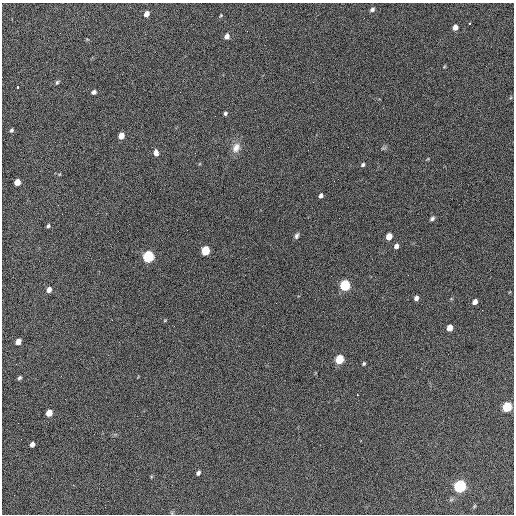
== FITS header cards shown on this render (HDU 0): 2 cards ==
NAXIS1  =                  512 / Axis length
NAXIS2  =                  512 / Axis length

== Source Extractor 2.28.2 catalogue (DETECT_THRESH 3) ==
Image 512 x 512 px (HDU 0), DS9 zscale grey, 1 PNG px = 1 image px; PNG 516 x 516 px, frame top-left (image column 1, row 512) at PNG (2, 3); no overlay
Background 640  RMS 27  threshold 81.4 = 3 sigma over >= 5 px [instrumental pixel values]
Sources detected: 45; all 45 listed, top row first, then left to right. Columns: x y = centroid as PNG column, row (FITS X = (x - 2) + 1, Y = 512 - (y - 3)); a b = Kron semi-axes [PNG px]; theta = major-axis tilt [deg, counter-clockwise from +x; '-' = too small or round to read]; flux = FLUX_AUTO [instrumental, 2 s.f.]
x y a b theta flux
372 9 6 5 - 4300
146 14 5 5 - 12000
221 15 4 3 - 1700
364 18 2 2 - 1400
469 23 3 3 - 6100
455 27 5 4 - 13000
247 31 2 2 - 1800
227 36 5 5 - 9100
444 67 6 3 19 1400
57 82 6 4 73 2700
17 87 3 2 - 16000
94 92 5 4 - 5500
225 113 4 4 - 3200
12 130 4 3 - 2900
121 136 5 4 - 24000
236 147 14 10 64 16000
156 153 7 5 -83 9100
363 165 5 4 - 3200
17 182 5 4 - 23000
321 196 5 4 - 5600
432 219 6 5 - 4000
48 226 5 4 - 3100
296 236 7 5 71 4500
389 236 5 5 - 24000
396 246 5 4 - 7800
205 250 6 5 - 98000
148 256 6 5 - 290000
408 275 2 2 - 890
345 285 6 5 - 220000
49 290 5 4 - 10000
416 298 4 4 - 5900
475 302 5 4 - 9700
276 303 2 2 - 1100
165 320 5 3 - 1400
450 328 5 4 - 22000
18 342 5 4 - 18000
340 359 6 5 - 93000
16 364 2 2 - 990
364 364 4 3 - 2400
20 377 5 3 - 3300
507 407 6 5 - 140000
49 413 5 4 - 30000
32 444 5 4 - 8200
198 473 4 4 - 4300
460 486 6 5 - 460000